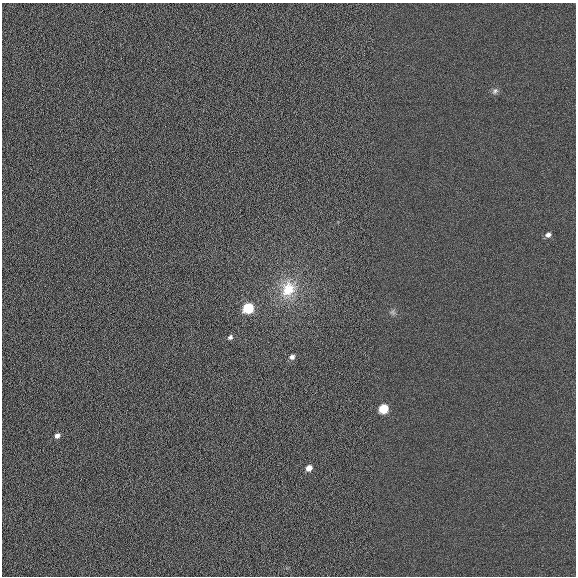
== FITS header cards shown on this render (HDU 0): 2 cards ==
NAXIS1  =                  574
NAXIS2  =                  574

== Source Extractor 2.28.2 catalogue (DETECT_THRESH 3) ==
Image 574 x 574 px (HDU 0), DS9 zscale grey, 1 PNG px = 1 image px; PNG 578 x 578 px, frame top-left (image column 1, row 574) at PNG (2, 3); no overlay
Background 0.00854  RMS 0.062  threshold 0.185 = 3 sigma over >= 5 px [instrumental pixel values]
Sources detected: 9; all 9 listed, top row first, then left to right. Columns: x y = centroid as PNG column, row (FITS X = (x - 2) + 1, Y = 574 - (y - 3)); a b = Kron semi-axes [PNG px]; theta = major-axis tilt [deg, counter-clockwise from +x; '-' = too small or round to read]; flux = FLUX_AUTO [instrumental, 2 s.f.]
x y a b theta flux
495 91 7 5 45 9.2
548 235 5 5 - 14
288 289 24 19 71 140
248 308 6 6 - 280
230 337 6 5 - 10
292 357 6 5 - 16
383 409 6 6 - 150
57 436 6 5 - 16
309 468 5 5 - 27